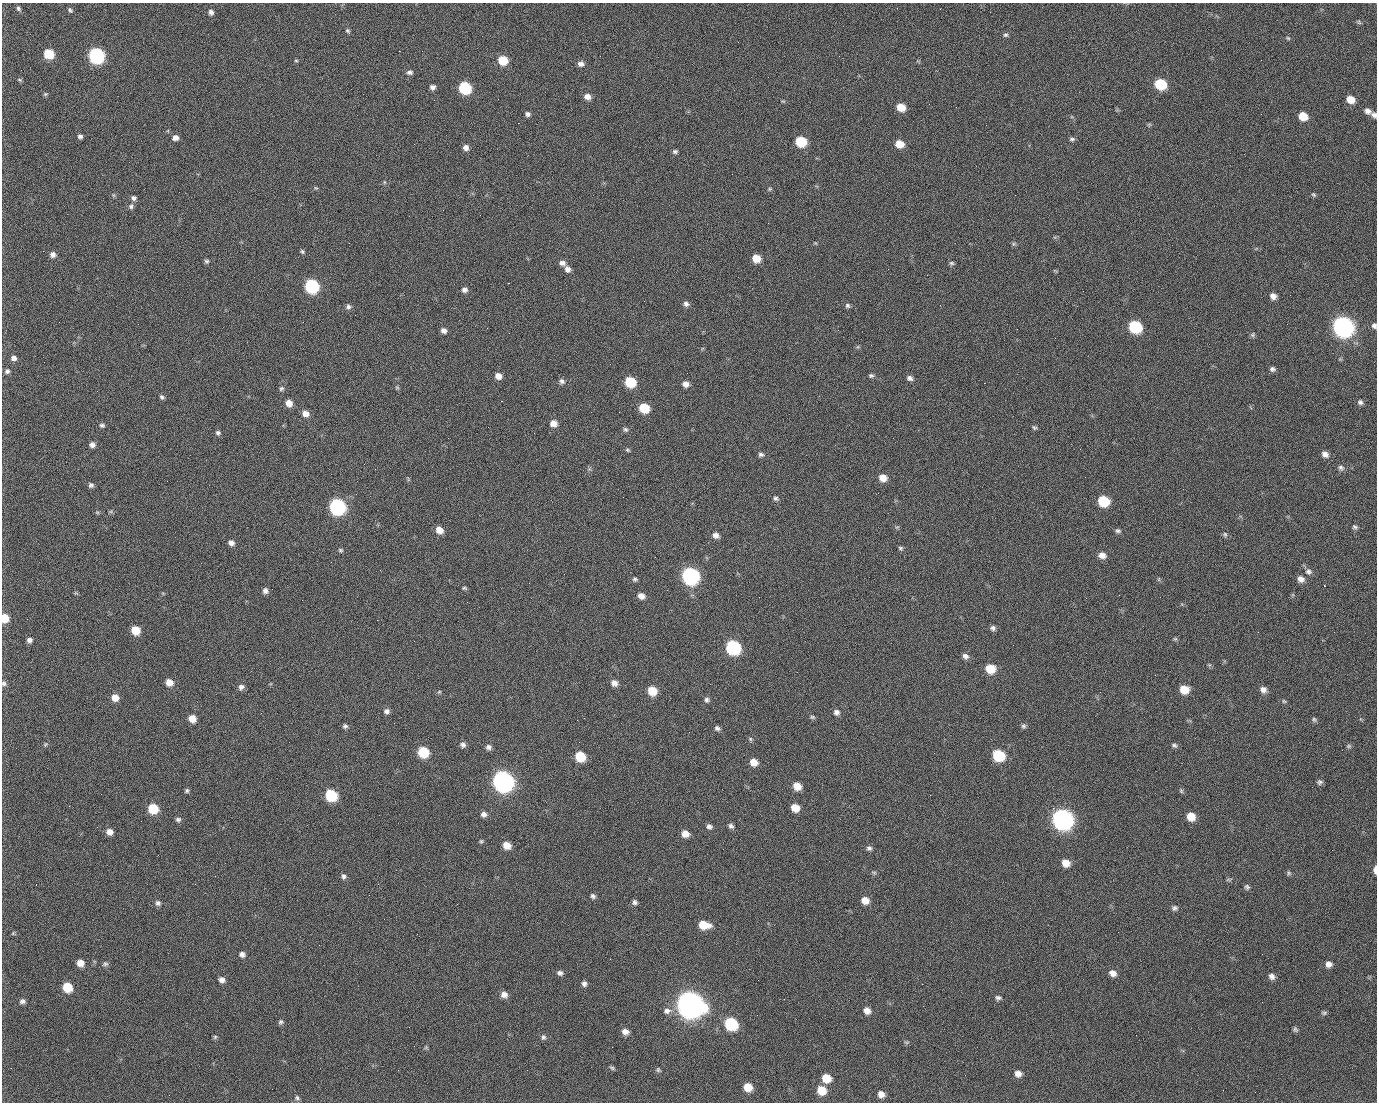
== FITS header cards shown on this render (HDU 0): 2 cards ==
NAXIS1  =                 1375 / length of data axis 1
NAXIS2  =                 1100 / length of data axis 2

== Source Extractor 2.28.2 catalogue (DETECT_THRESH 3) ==
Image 1375 x 1100 px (HDU 0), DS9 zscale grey, 1 PNG px = 1 image px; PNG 1379 x 1104 px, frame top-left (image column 1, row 1100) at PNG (2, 3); no overlay
Background 1470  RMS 30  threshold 89.7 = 3 sigma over >= 5 px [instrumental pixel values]
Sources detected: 248; all 248 listed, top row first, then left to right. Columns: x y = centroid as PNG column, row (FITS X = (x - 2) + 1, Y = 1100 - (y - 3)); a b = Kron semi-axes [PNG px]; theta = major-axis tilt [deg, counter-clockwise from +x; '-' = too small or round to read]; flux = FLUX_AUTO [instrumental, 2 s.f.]
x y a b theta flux
18 8 7 5 -58 4.3e+03
71 11 5 3 - 6.3e+03
211 12 7 6 - 6.9e+03
990 12 3 2 - 1.7e+03
1359 22 6 5 - 2.8e+03
348 31 6 5 - 3.5e+03
1006 35 6 6 - 4.0e+03
1288 38 5 4 - 2.5e+03
399 51 2 2 - 2.3e+04
49 54 7 6 - 7.4e+04
96 56 8 7 - 5.0e+05
296 60 5 4 - 2.5e+03
503 60 7 6 - 5.7e+04
581 64 7 6 - 9.0e+03
410 72 7 6 - 5.8e+03
19 80 7 4 -20 2.6e+03
1160 84 8 7 - 1.0e+05
432 87 5 5 - 7.1e+03
465 88 8 7 - 1.8e+05
45 94 6 5 - 2.7e+03
587 97 7 6 - 1.3e+04
498 99 2 2 - 1.1e+03
434 100 2 2 - 4.3e+03
1350 100 8 6 -23 2.5e+04
783 101 6 4 -18 2.2e+03
901 107 7 6 - 3.5e+04
1367 111 8 7 - 9.7e+03
528 114 6 5 - 5.9e+03
1374 115 8 6 -41 6.7e+03
1303 116 7 7 - 3.5e+04
518 123 2 2 - 2.4e+04
1149 124 7 4 1 2.8e+03
80 136 5 4 - 5.2e+03
175 138 7 6 - 9.9e+03
1072 139 7 5 8 4.3e+03
801 142 8 7 - 9.0e+04
899 144 7 6 - 3.1e+04
466 148 6 6 - 1.0e+04
675 152 6 5 - 4.7e+03
384 182 6 4 -90 2.4e+03
316 188 5 4 - 2.1e+03
770 189 6 4 21 2.7e+03
113 195 6 4 -71 2.4e+03
1015 195 2 2 - 6.9e+03
1314 195 6 5 - 3.1e+03
134 198 6 6 - 6.0e+03
131 206 7 6 - 5.4e+03
815 243 5 3 - 2.0e+03
1014 244 6 4 45 3.0e+03
302 251 6 5 - 3.3e+03
53 254 7 6 - 8.8e+03
756 258 7 6 - 3.1e+04
207 261 6 5 - 3.9e+03
562 263 8 6 -15 8.9e+03
951 263 7 5 -2 3.8e+03
567 269 7 6 - 9.8e+03
1055 271 6 3 -19 2.0e+03
927 275 2 2 - 1.1e+03
508 283 2 2 - 5.7e+04
312 286 8 7 - 3.1e+05
464 290 7 6 - 7.7e+03
1083 291 2 2 - 3.1e+03
1290 295 2 2 - 2.0e+03
1273 296 7 6 - 1.1e+04
686 304 7 6 - 6.7e+03
847 305 7 6 - 4.5e+03
348 307 7 6 - 5.6e+03
355 315 2 2 - 1.1e+03
59 322 2 2 - 1.3e+03
1287 324 2 2 - 1.1e+03
1374 326 6 6 - 5.5e+03
1135 327 8 7 - 1.8e+05
1343 327 10 8 -31 1.4e+06
444 330 6 5 - 9.0e+03
1253 335 7 5 47 3.7e+03
14 358 6 6 - 8.1e+03
1272 369 7 6 - 5.4e+03
7 371 7 6 - 5.2e+03
871 375 6 5 - 4.0e+03
498 376 6 6 - 1.5e+04
910 378 7 6 - 6.8e+03
562 381 8 6 -38 6.3e+03
630 382 8 7 - 9.2e+04
984 383 2 2 - 2.0e+04
685 384 7 6 - 1.1e+04
281 388 6 6 - 4.2e+03
397 388 6 4 -2 2.7e+03
97 391 3 2 - 1.4e+03
162 397 5 5 - 4.5e+03
501 401 3 2 - 5.8e+04
1360 402 6 6 - 5.0e+03
289 403 7 6 - 1.9e+04
644 408 7 7 - 6.7e+04
305 413 7 6 - 1.4e+04
553 423 7 7 - 1.5e+04
102 425 7 6 - 4.5e+03
1034 428 7 5 -35 3.6e+03
625 429 6 5 - 4.0e+03
218 433 6 6 - 4.9e+03
92 445 7 6 - 7.9e+03
627 450 6 4 -27 2.8e+03
761 454 7 5 -4 5.1e+03
1325 454 8 6 -24 1.0e+04
1341 468 8 7 - 5.9e+03
883 478 8 7 - 2.1e+04
91 485 6 6 - 5.5e+03
623 497 2 2 - 3.1e+03
776 498 6 5 - 4.5e+03
1103 501 8 7 - 8.9e+04
337 507 8 8 - 5.5e+05
97 512 6 4 -18 2.5e+03
897 527 6 4 17 2.5e+03
1355 527 7 5 -24 4.3e+03
439 530 7 6 - 2.0e+04
1118 531 7 5 10 4.4e+03
1225 534 7 5 -64 4.0e+03
716 535 8 6 -33 9.9e+03
231 543 6 6 - 9.7e+03
901 548 6 5 - 3.7e+03
341 550 6 5 - 3.4e+03
1102 555 8 6 -16 1.4e+04
1308 571 9 8 - 7.6e+03
690 576 9 8 - 6.6e+05
635 579 6 5 - 4.0e+03
1159 579 6 4 72 2.2e+03
1301 579 8 7 - 1.1e+04
1324 586 3 2 - 2.8e+03
464 588 5 4 - 3.1e+03
265 591 6 5 - 8.0e+03
641 596 7 6 - 1.3e+04
5 618 7 6 - 4.0e+04
27 619 2 2 - 4.3e+03
377 620 2 2 - 1.2e+04
993 628 6 6 - 5.8e+03
135 630 7 6 - 4.0e+04
1175 639 6 5 - 2.8e+03
29 640 6 6 - 6.8e+03
414 641 2 2 - 7.8e+02
733 647 9 8 - 3.1e+05
965 656 8 6 -39 8.3e+03
1209 665 6 3 71 2.4e+03
990 669 8 7 - 4.5e+04
169 682 7 7 - 1.9e+04
4 683 7 6 - 4.7e+03
614 683 8 7 - 1.1e+04
241 687 8 7 - 7.7e+03
1184 689 8 7 - 3.6e+04
1263 690 8 7 - 1.1e+04
652 691 8 7 - 4.4e+04
439 692 5 3 - 2.0e+03
115 698 7 7 - 2.0e+04
707 700 7 6 - 5.4e+03
1284 701 6 4 -42 2.7e+03
386 711 7 6 - 7.0e+03
836 712 7 7 - 7.6e+03
812 717 7 5 -15 3.4e+03
192 718 7 6 - 2.1e+04
1314 719 7 5 -56 3.8e+03
345 726 6 5 - 4.6e+03
1023 726 7 6 - 4.4e+03
717 728 7 5 -30 5.9e+03
750 739 6 5 - 3.1e+03
45 744 7 5 46 3.2e+03
463 745 7 6 - 6.5e+03
1174 745 8 5 -31 4.5e+03
1349 746 7 5 -21 3.4e+03
488 747 7 6 - 6.9e+03
423 752 8 7 - 9.6e+04
934 753 2 2 - 1.9e+03
998 755 8 7 - 1.2e+05
580 756 8 7 - 7.0e+04
754 762 7 6 - 2.0e+04
503 781 9 8 - 1.5e+06
1320 782 7 6 - 5.0e+03
797 786 8 7 - 2.4e+04
187 791 6 5 - 3.7e+03
1181 791 7 5 -69 3.2e+03
101 794 2 2 - 2.4e+03
331 795 8 7 - 1.3e+05
930 795 2 2 - 7.9e+03
153 808 7 7 - 7.0e+04
795 808 7 6 - 2.8e+04
1053 808 2 2 - 1.7e+04
484 814 7 6 - 7.8e+03
1191 816 8 7 - 3.0e+04
178 819 7 6 - 5.3e+03
1062 819 10 9 - 1.5e+06
709 826 7 6 - 6.6e+03
731 826 8 5 -43 5.9e+03
109 832 7 6 - 1.2e+04
685 834 7 6 - 1.9e+04
481 841 5 4 - 2.8e+03
507 845 7 6 - 2.5e+04
869 848 7 6 - 5.7e+03
1066 863 8 7 - 2.2e+04
1375 870 7 3 89 1.2e+04
874 873 6 5 - 3.1e+03
1289 873 7 6 - 3.6e+03
344 876 7 6 - 5.7e+03
1228 880 8 4 0 3.3e+03
36 884 3 2 - 5.2e+03
1247 887 7 6 - 4.6e+03
593 896 7 5 -48 5.1e+03
865 900 8 7 - 1.8e+04
635 902 6 6 - 5.3e+03
158 903 7 7 - 6.2e+03
457 904 3 2 - 1.7e+03
1175 908 7 6 - 5.5e+03
704 925 10 7 -10 4.1e+04
1118 932 2 2 - 2.6e+03
13 933 5 4 - 2.4e+03
242 954 7 6 - 7.3e+03
610 959 2 2 - 2.6e+03
80 963 7 6 - 1.7e+04
105 964 8 6 8 4.5e+03
1329 964 7 7 - 1.0e+04
560 973 7 6 - 6.0e+03
1113 973 8 7 - 1.3e+04
1272 976 8 7 - 8.6e+03
222 980 7 6 - 9.0e+03
758 980 2 2 - 1.9e+03
584 984 6 6 - 6.1e+03
922 984 2 2 - 1.1e+03
67 987 7 7 - 5.7e+04
504 994 8 7 - 1.3e+04
998 998 7 6 - 4.9e+03
22 1001 7 6 - 6.1e+03
690 1004 12 10 -29 3.1e+06
667 1011 11 9 15 1.2e+04
867 1011 8 7 - 1.3e+04
1324 1013 8 5 1 3.7e+03
281 1022 6 6 - 4.3e+03
731 1024 9 7 -37 1.8e+05
1295 1029 6 5 - 4.4e+03
625 1032 8 6 -20 1.1e+04
215 1037 6 5 - 3.0e+03
543 1037 7 6 - 4.6e+03
906 1042 7 4 0 2.9e+03
426 1047 6 4 19 2.4e+03
612 1068 7 4 -22 3.5e+03
658 1070 6 5 - 3.4e+03
1018 1074 8 7 - 1.2e+04
826 1078 8 7 - 3.5e+04
748 1087 8 7 - 3.0e+04
821 1090 9 8 - 3.5e+04
881 1094 7 6 - 1.3e+04
169 1095 2 2 - 5.5e+03
297 1098 7 5 -47 4.2e+03
At the frame edge (FLAGS 8, measured only in part): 5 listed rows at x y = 1374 115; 1374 326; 5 618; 4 683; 1375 870